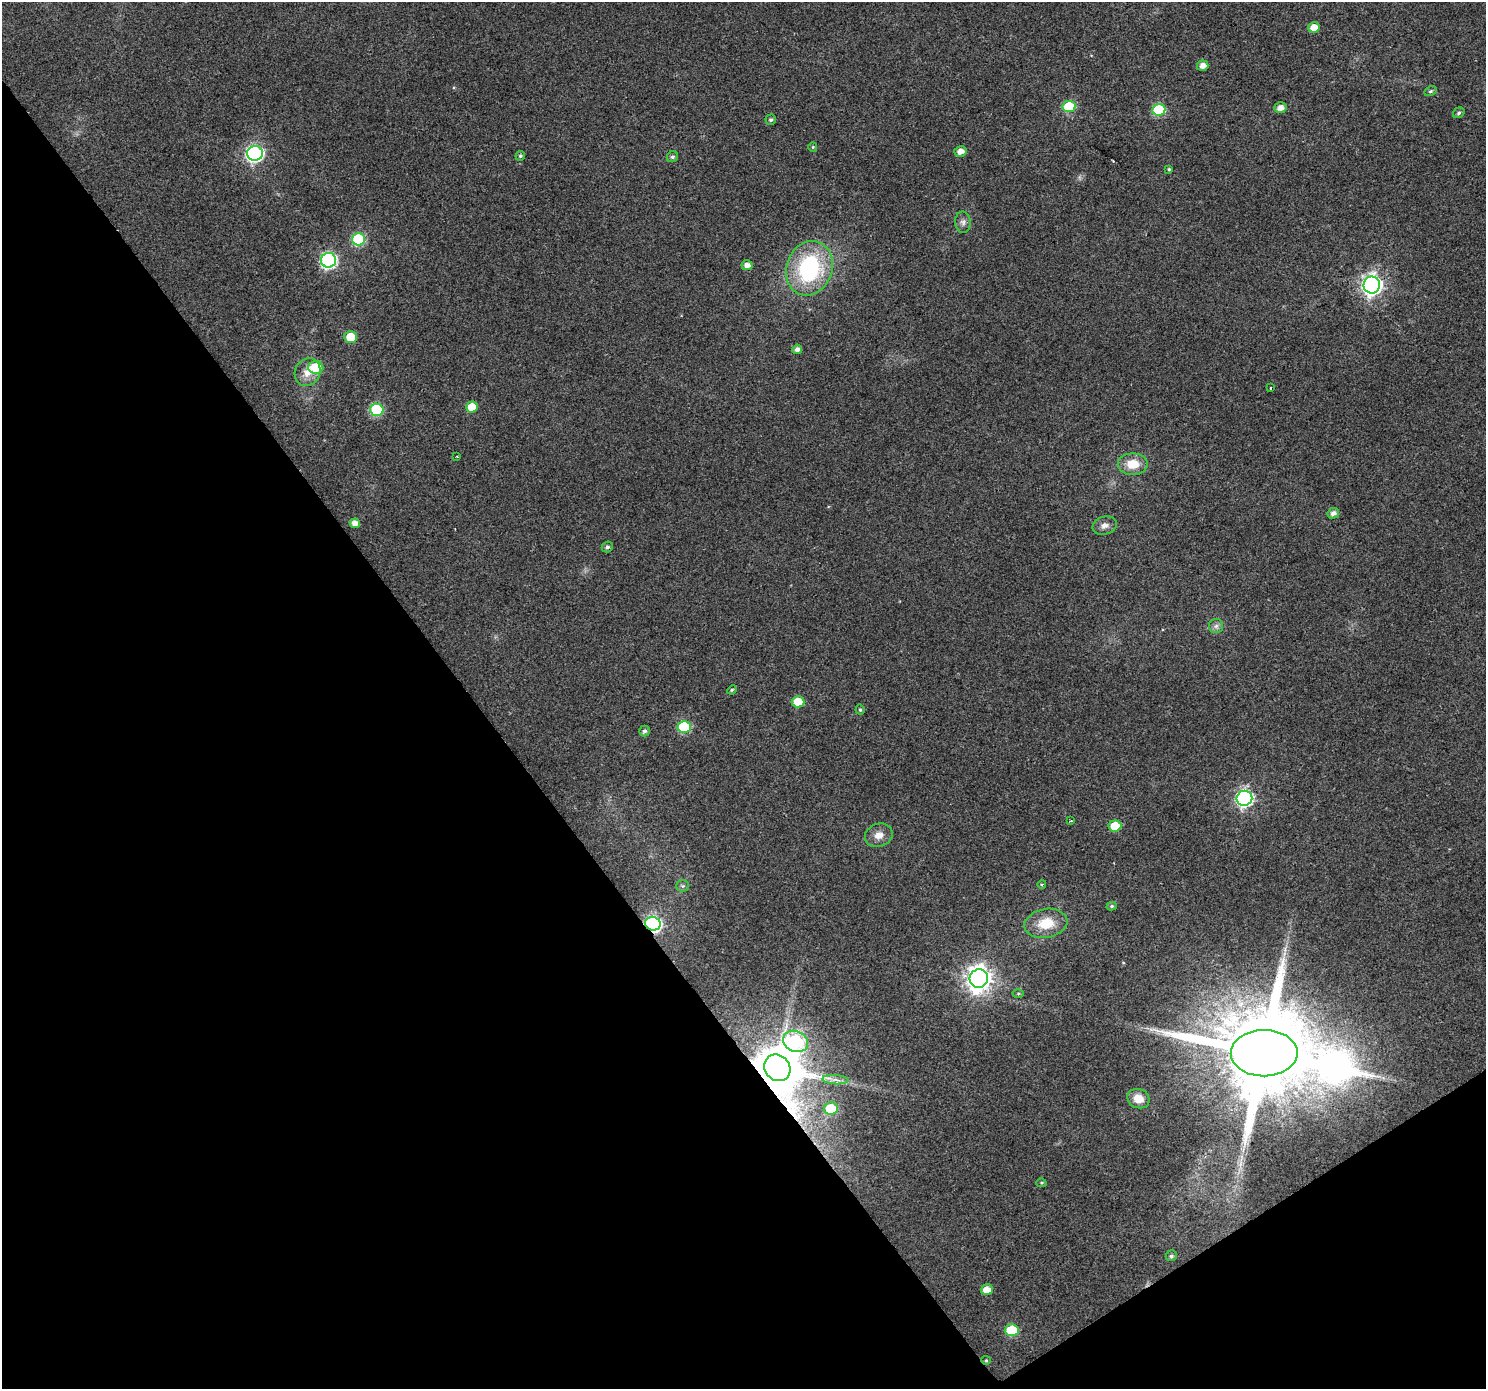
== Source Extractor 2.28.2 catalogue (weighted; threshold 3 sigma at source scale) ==
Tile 14 of 4 x 4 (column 2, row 4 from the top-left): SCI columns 1488-2971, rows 190-1576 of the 5938 x 5863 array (HDU 1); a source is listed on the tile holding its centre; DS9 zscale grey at full resolution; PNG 1488 x 1391 px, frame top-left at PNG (2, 2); each listed source drawn as its Kron ellipse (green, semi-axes under 4 px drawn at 4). Shown black and unused: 36% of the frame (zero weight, under 2 of 3 exposures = <1% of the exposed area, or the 3 px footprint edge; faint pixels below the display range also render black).
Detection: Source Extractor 2.28.2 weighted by HDU 2 'WHT'; one run over the whole footprint, this tile lists its part. Background 0.0767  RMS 0.0077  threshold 0.0348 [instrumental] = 3 sigma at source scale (4.5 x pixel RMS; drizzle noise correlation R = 1.50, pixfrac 1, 0.0396/0.0396 arcsec/px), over >= 5 px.
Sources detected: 62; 1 cosmic-ray / hot-pixel residue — neither listed nor drawn; the other 61 listed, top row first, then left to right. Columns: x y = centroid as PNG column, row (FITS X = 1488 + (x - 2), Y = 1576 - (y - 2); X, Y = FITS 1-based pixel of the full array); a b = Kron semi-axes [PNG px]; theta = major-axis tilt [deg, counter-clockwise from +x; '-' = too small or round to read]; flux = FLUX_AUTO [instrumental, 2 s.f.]
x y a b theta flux
1314 27 6 5 - 10
1203 66 5 5 - 5.5
1430 91 6 4 26 1.3
1069 106 6 6 - 38
1280 108 6 5 - 5.3
1159 110 6 6 - 64
1459 113 6 5 - 1.5
771 120 5 5 - 1.6
813 147 5 4 - 0.81
960 151 6 5 - 5.6
255 153 8 7 - 210
520 156 5 4 - 1.3
672 157 6 5 - 1.5
1169 169 4 4 - 0.88
963 222 11 7 -87 3.5
358 239 6 6 - 64
329 260 7 7 - 170
747 265 5 5 - 5.3
809 268 28 23 70 92
1372 285 8 8 - 400
351 337 6 5 - 24
797 349 5 4 - 3.5
316 367 7 6 - 21
308 372 14 12 62 9.5
1270 388 3 2 - 0.72
472 407 6 5 - 17
377 410 6 6 - 66
457 456 2 2 - 0.59
1133 464 15 11 0 16
1333 513 6 5 - 4.3
355 523 5 5 - 5.8
1105 525 12 9 16 4.4
607 547 5 5 - 1.9
1216 626 7 7 - 2.6
732 690 5 4 - 0.97
798 702 6 5 - 20
860 710 5 4 - 1.5
684 727 6 6 - 55
645 731 5 5 - 2.2
1244 798 8 7 - 200
1071 821 3 2 - 0.82
1115 826 6 5 - 19
879 835 14 11 20 7.1
1042 884 4 3 - 0.74
683 886 6 5 - 1.5
1112 906 5 4 - 1.2
1046 923 22 14 10 20
653 924 8 6 -17 180
979 978 9 9 - 720
1018 993 5 3 - 0.87
796 1041 13 10 -24 110
1264 1053 33 23 0 18000
777 1068 14 12 -51 4200
835 1080 13 4 -3 3.8
1138 1099 11 9 -23 9.9
831 1108 7 6 - 34
1041 1183 5 4 - 1.1
1171 1256 6 5 - 1.7
987 1290 6 5 - 9.2
1012 1330 7 6 - 36
986 1360 4 4 - 0.89
Overlapping masked pixels (flux is a lower limit): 3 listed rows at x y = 653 924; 1264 1053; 777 1068